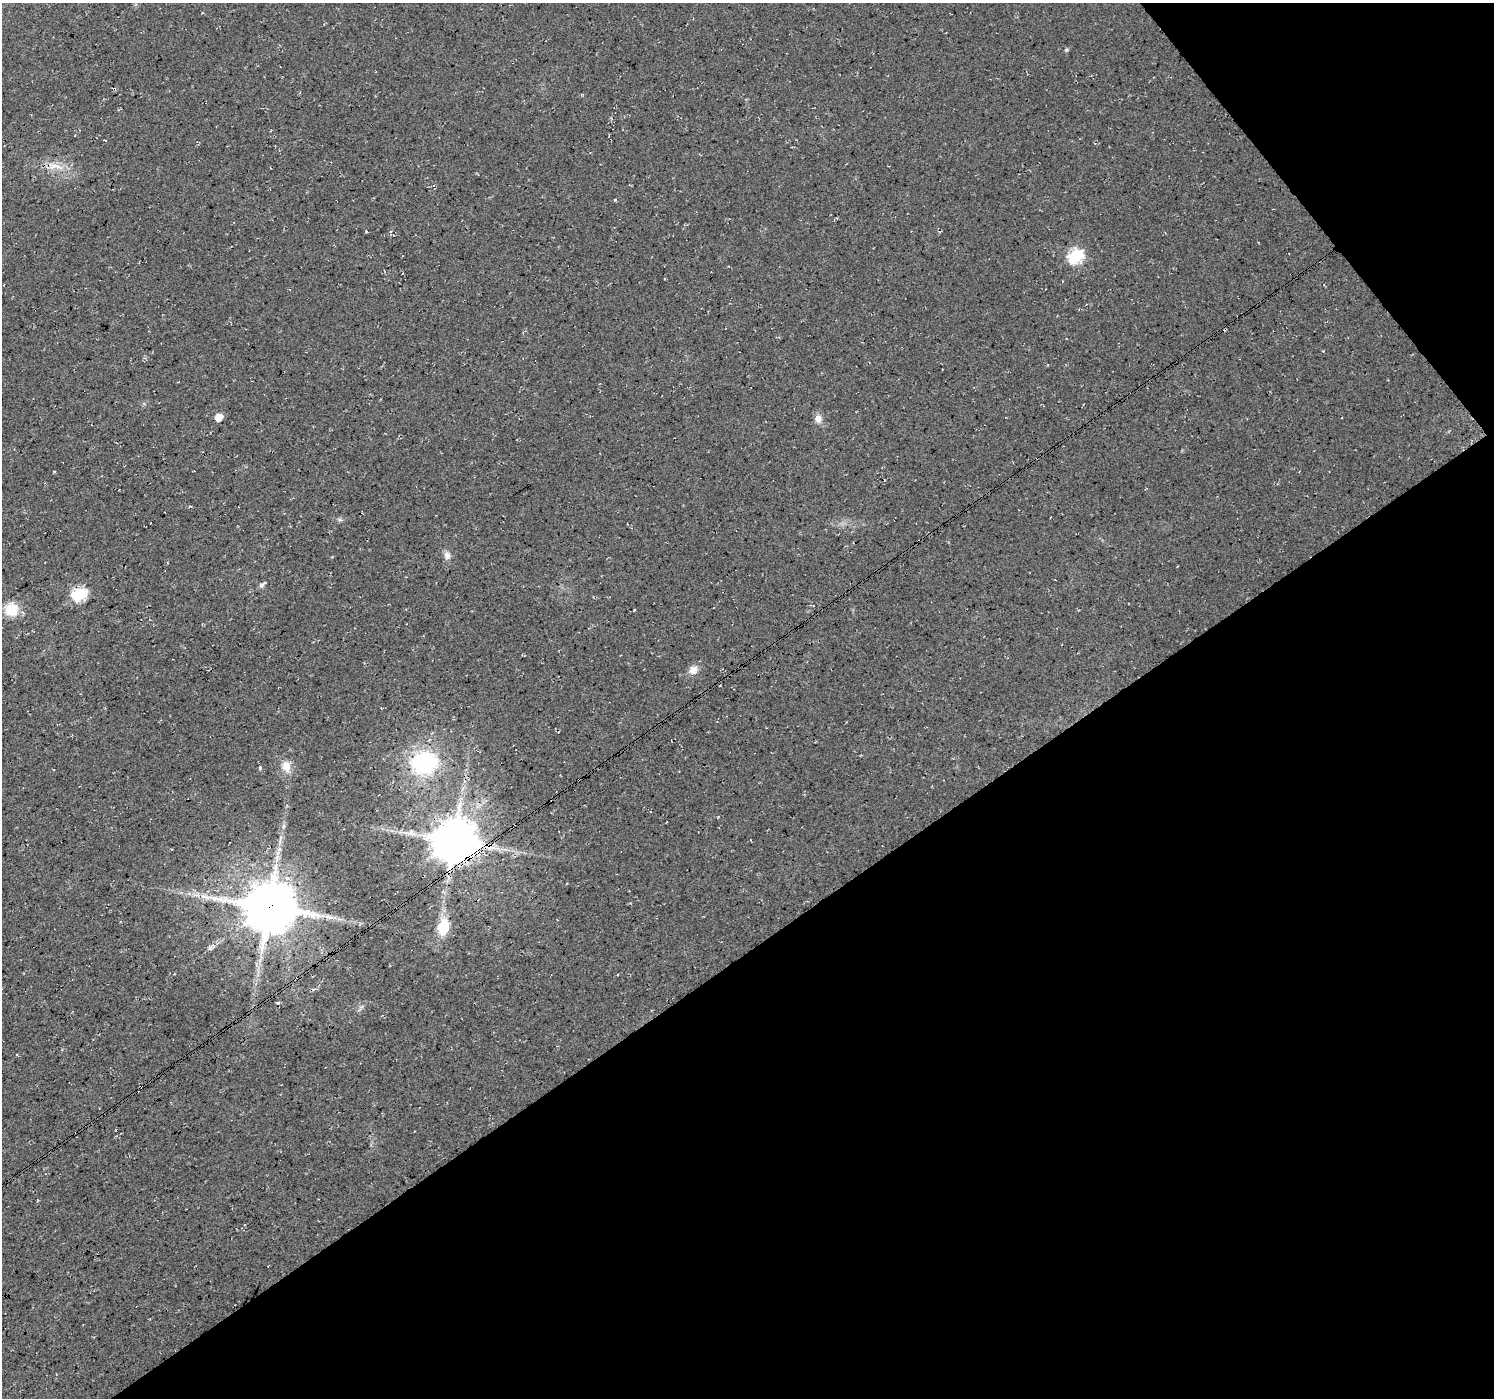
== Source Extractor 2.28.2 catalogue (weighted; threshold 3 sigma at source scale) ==
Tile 12 of 4 x 4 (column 4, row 3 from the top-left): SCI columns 4481-5972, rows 1593-2988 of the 5972 x 5912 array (HDU 1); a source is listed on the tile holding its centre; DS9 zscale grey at full resolution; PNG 1496 x 1400 px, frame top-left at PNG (2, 3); no overlay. Shown black and unused: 36% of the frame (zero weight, under 3 of 4 exposures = <1% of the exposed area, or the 3 px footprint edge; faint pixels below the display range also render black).
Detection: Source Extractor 2.28.2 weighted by HDU 2 'WHT'; one run over the whole footprint, this tile lists its part. Background 0.0202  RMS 0.0055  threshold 0.0249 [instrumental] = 3 sigma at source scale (4.5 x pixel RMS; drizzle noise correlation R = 1.50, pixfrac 1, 0.0396/0.0396 arcsec/px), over >= 5 px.
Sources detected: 27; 2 cosmic-ray / hot-pixel residue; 1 long thin detection or spike segment (spike, bleed or trail) — not listed; the other 24 listed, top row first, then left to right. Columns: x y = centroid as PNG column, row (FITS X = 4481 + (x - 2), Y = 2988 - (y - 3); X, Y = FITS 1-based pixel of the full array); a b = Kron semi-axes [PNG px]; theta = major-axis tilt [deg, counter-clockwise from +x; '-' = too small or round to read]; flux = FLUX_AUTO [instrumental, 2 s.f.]
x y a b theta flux
1066 50 6 4 18 0.69
53 166 18 10 -5 6.9
614 200 4 3 - 0.62
366 231 3 3 - 0.53
1076 256 7 6 - 86
219 417 5 5 - 12
818 419 11 9 -88 3.5
340 520 8 3 -19 0.96
447 555 10 8 -73 2.9
261 585 7 7 - 1.6
79 594 7 6 - 82
11 610 15 14 - 12
634 610 3 2 - 0.44
693 670 11 10 - 4.2
424 763 28 23 8 55
286 766 14 10 -81 6
260 768 5 4 - 0.71
454 841 13 12 - 2200
567 883 3 2 - 0.47
269 907 16 14 0 3100
443 927 19 12 77 14
209 948 7 4 -33 1.1
256 965 7 4 -72 1.1
278 1003 5 3 - 0.69
Overlapping masked pixels (flux is a lower limit): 2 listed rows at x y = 454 841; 269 907